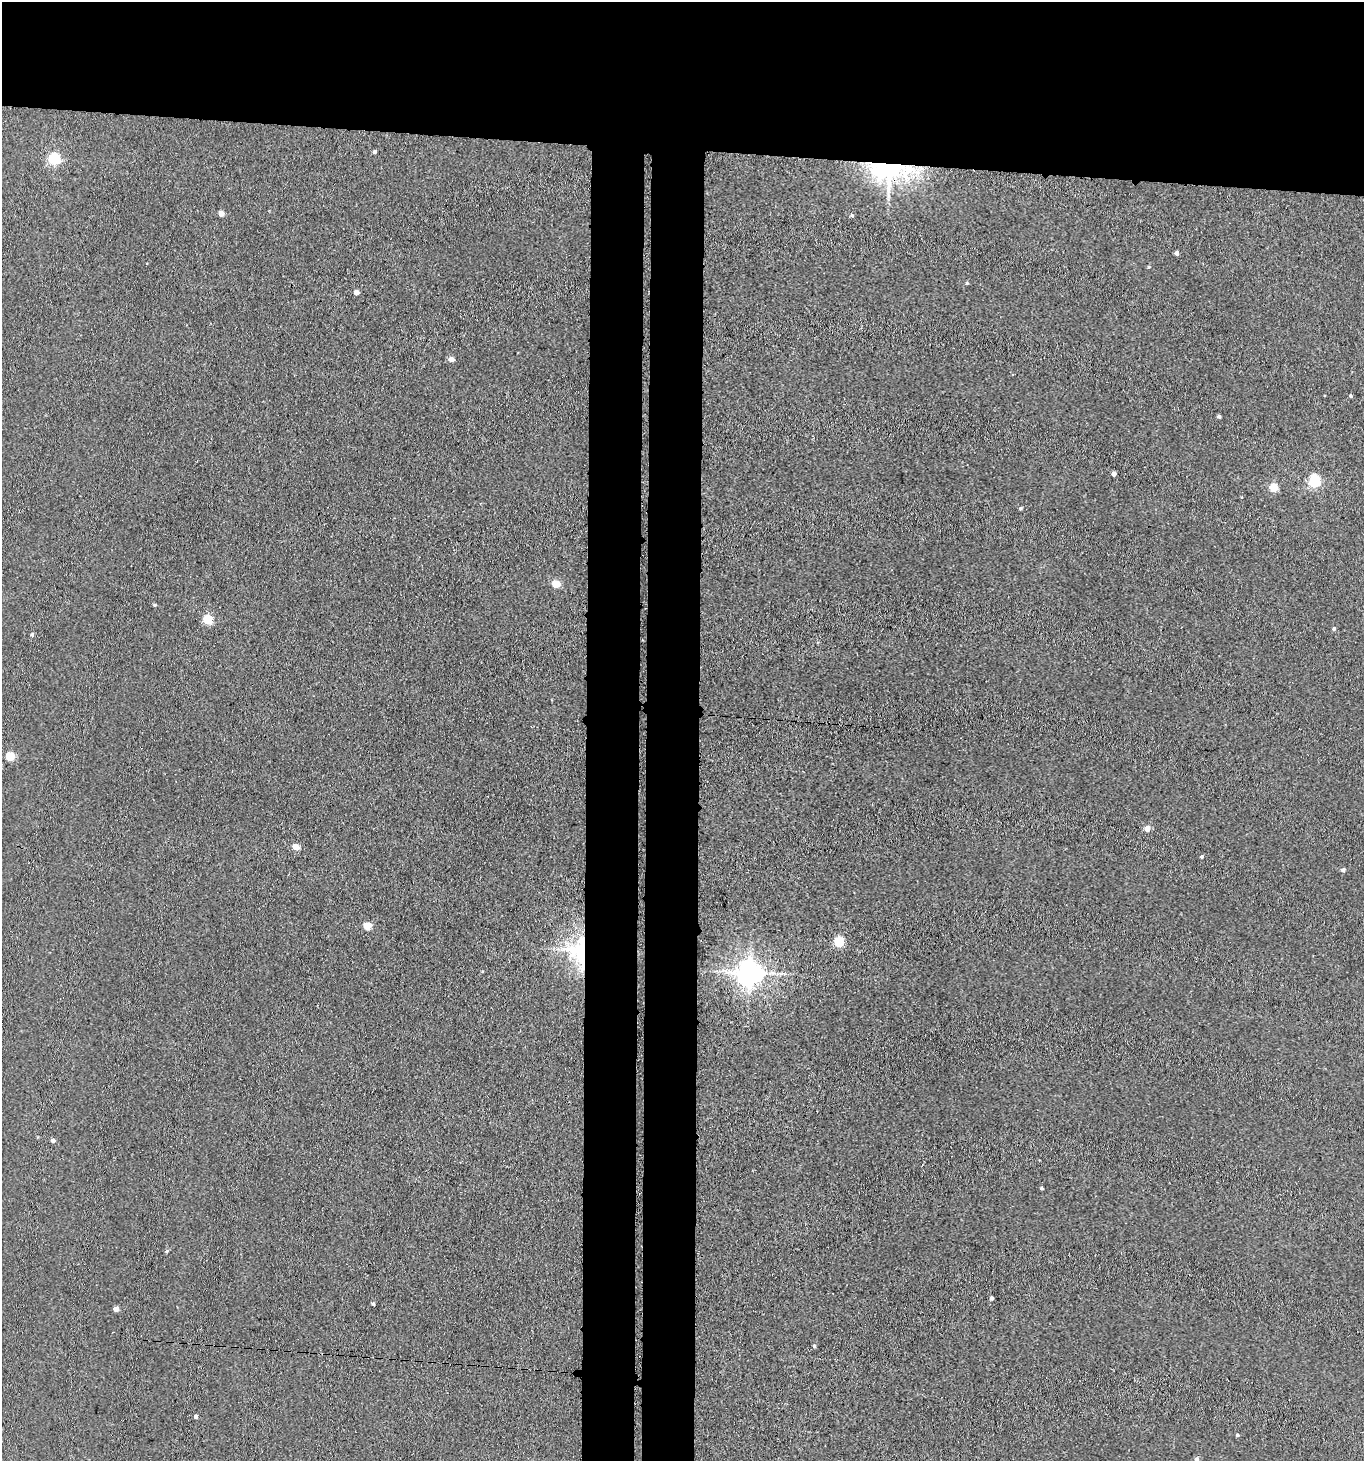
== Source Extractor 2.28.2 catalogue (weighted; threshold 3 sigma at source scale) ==
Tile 2 of 3 x 3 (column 2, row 1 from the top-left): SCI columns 1582-2943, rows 2924-4382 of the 4467 x 4386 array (HDU 1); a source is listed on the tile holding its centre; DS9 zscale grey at full resolution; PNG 1366 x 1463 px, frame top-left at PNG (2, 2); no overlay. Shown black and unused: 17% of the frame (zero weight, under 3 of 4 exposures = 5% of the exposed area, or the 3 px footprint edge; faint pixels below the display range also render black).
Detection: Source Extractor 2.28.2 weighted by HDU 2 'WHT'; one run over the whole footprint, this tile lists its part. Background 0.0425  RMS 0.0065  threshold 0.0291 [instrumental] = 3 sigma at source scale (4.5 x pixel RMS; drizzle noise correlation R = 1.50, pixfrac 1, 0.05/0.05 arcsec/px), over >= 5 px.
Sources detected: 40; all 40 listed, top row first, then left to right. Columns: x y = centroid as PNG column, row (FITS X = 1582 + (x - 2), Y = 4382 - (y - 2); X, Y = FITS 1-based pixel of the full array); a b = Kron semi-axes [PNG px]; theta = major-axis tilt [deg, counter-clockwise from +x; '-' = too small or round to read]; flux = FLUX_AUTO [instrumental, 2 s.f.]
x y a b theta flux
374 152 4 4 - 1.7
54 159 5 5 - 79
889 171 50 29 -2 85
221 214 4 4 - 6.4
852 215 5 4 - 0.97
1177 253 4 4 - 2.9
1149 267 4 4 - 0.66
967 283 4 4 - 0.8
356 292 4 4 - 5.1
451 359 5 4 - 4.5
1351 396 4 3 - 0.97
1219 416 3 3 - 1.5
1114 474 4 4 - 3
1314 481 5 5 - 91
1274 487 5 5 - 24
1020 508 4 4 - 0.98
556 584 5 4 - 15
154 605 5 4 - 0.7
208 619 5 5 - 36
1334 629 5 4 - 1.1
32 635 5 4 - 1.3
10 756 5 5 - 24
1147 828 4 4 - 7.6
296 847 5 4 - 9.5
1202 857 4 4 - 1.1
1343 870 5 4 - 1.9
367 926 5 4 - 18
839 942 5 5 - 55
579 951 32 25 -80 58
750 973 8 7 - 770
53 1140 4 4 - 2.7
1041 1188 4 3 - 0.91
167 1251 4 4 - 0.94
992 1298 4 3 - 1.8
373 1304 3 3 - 1.3
116 1309 4 4 - 5.1
814 1346 4 3 - 1.3
196 1416 4 4 - 1.6
1237 1435 4 3 - 0.95
1197 1459 5 5 - 1.8
Overlapping masked pixels (flux is a lower limit): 2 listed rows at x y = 889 171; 579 951
Isophote crosses this tile's border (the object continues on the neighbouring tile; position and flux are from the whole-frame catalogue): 1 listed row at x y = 1197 1459